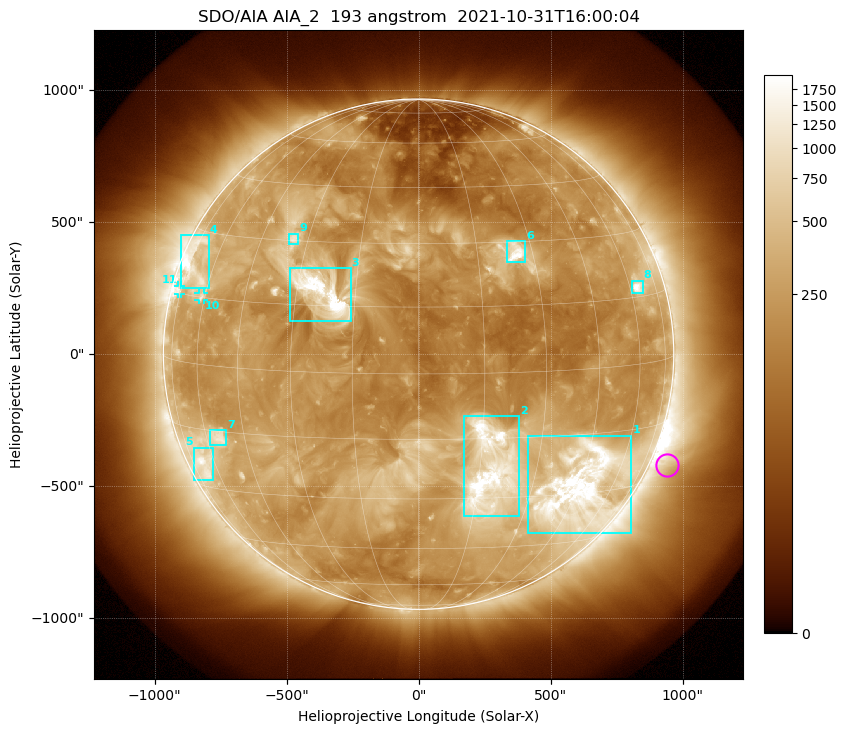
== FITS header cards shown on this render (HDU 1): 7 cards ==
TELESCOP= 'SDO/AIA '           / For AIA: SDO/AIA
INSTRUME= 'AIA_2   '           / For AIA: AIA_ATA1, AIA_ATA2, AIA_ATA3 or AIA_AT
WAVELNTH=                  193 / [angstrom] Wavelength
WAVEUNIT= 'angstrom'           / Wavelength unit: angstrom
DATE-OBS= '2021-10-31T16:00:04.846' / [ISO] Date when observation started; ISO 8
CTYPE1  = 'HPLN-TAN'           / CTYPE1: HPLN
CTYPE2  = 'HPLT-TAN'           / CTYPE2: HPLT

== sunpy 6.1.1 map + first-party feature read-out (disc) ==
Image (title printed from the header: SDO/AIA AIA_2  193 angstrom  2021-10-31T16:00:04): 1024 x 1024 px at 2.4 arcsec/px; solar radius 967 arcsec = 403 px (full disc in frame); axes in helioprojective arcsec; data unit not stated in the header (colour bar unlabelled)
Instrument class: DISC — disc imager (sunpy class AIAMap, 193 A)
Bright regions (active regions / flare kernels): reference = the median radial profile (limb darkening/brightening removed); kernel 9 px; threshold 5 sigma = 518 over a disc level ~225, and >= 1.15x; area >= 12 px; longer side >= 10 px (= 24 arcsec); searched inside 0.97 R_sun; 11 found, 11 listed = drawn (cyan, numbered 1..; 2 of them under ~33 arcsec drawn as corner ticks so the feature stays visible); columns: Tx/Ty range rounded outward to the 5 arcsec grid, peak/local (2 s.f.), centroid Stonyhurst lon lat
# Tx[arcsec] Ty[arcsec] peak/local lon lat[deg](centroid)
1 415..810 -680..-310 13 +46 -29
2 170..385 -615..-235 13 +18 -23
3 -490..-255 125..330 14 -23 +18
4 -900..-795 250..450 8.1 -70 +22
5 -855..-775 -480..-355 5.9 -66 -24
6 335..405 345..430 8 +25 +27
7 -795..-730 -345..-285 5.4 -55 -17
8 805..850 230..280 10 +64 +17
9 -495..-455 415..455 4.8 -34 +31
10 -835..-810 205..230 4.2 -62 +15
11 -910..-900 225..260 3.7 -76 +16
Off-limb structures (1.02-1.3 R_sun): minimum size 162 px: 5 found; the strongest spans PA ~215..270 deg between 1.02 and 1.3 R_sun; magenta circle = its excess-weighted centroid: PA ~245 deg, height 1.07 R_sun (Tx ~940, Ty ~-420 arcsec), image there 1.7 x the reference